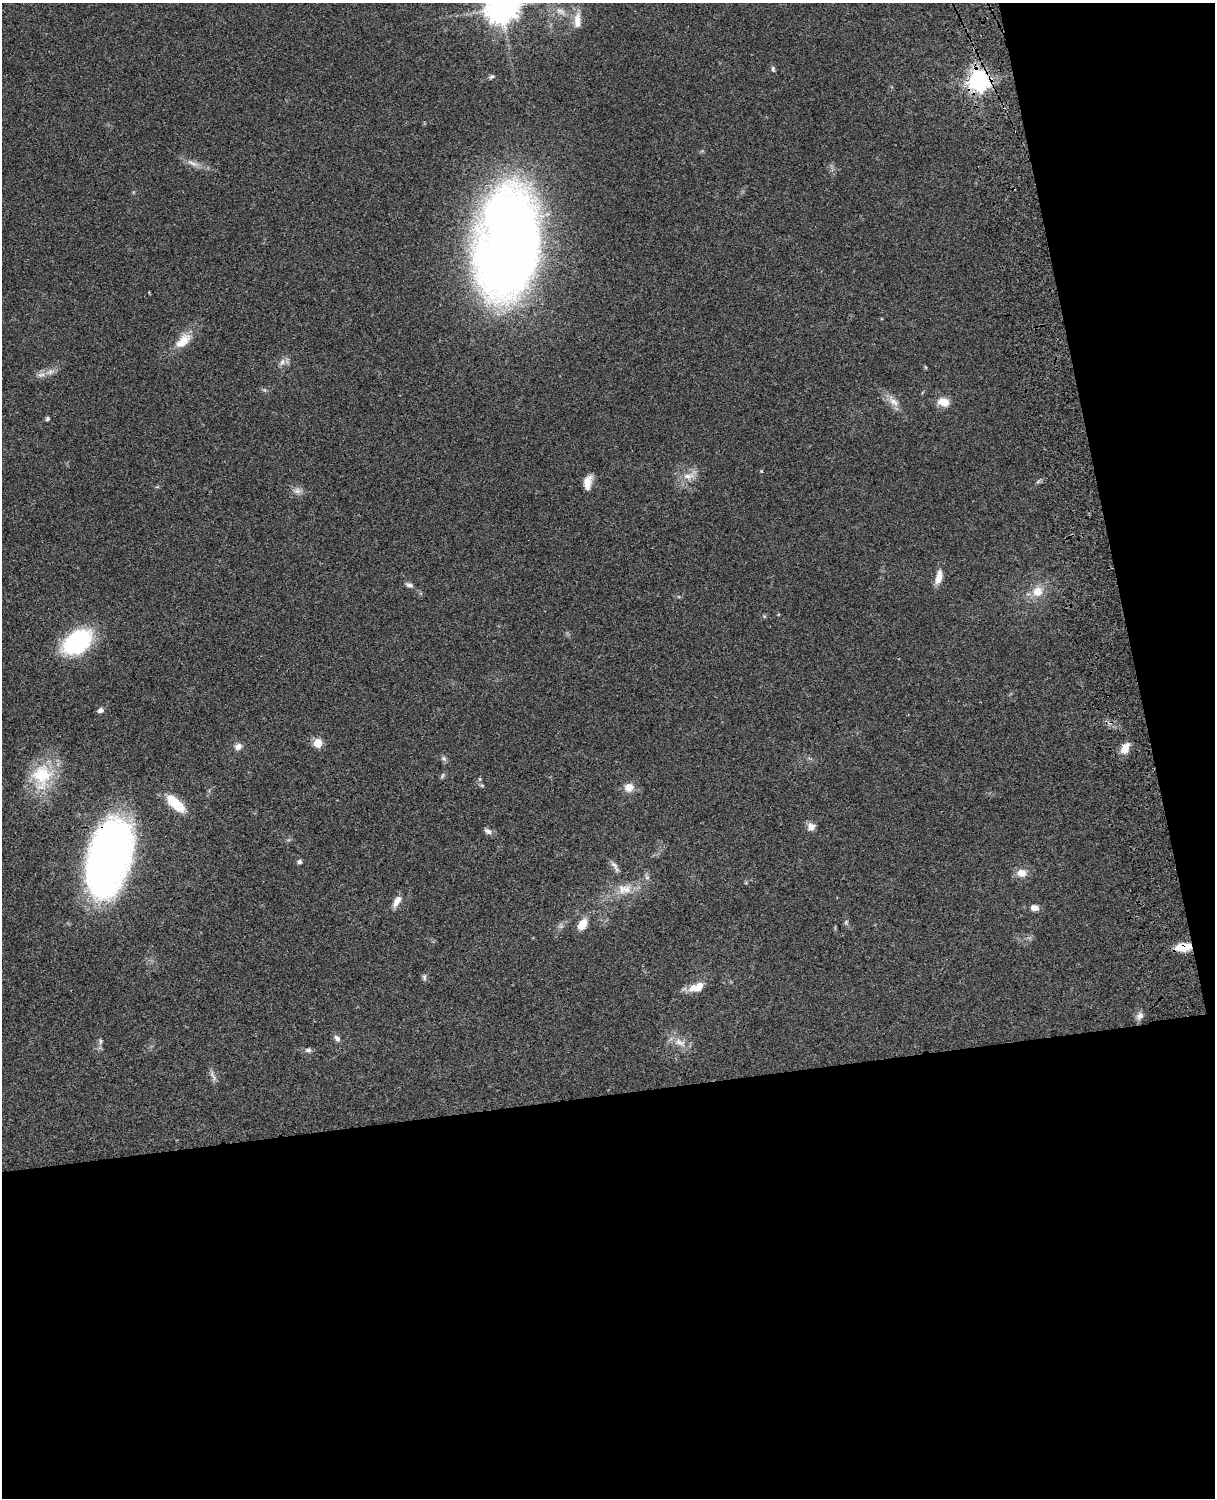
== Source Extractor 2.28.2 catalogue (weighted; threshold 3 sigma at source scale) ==
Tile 12 of 4 x 3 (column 4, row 3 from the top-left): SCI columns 3759-4971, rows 276-1771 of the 5090 x 4927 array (HDU 1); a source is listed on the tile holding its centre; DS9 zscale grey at full resolution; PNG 1217 x 1500 px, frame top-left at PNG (2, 3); no overlay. Shown black and unused: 33% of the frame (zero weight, under 3 of 4 exposures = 6% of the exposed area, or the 3 px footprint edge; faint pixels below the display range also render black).
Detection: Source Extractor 2.28.2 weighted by HDU 2 'WHT'; one run over the whole footprint, this tile lists its part. Background 0.0768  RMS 0.0059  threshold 0.0265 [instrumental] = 3 sigma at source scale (4.5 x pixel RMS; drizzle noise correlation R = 1.50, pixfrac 1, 0.05/0.05 arcsec/px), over >= 5 px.
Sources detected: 54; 2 inside a brighter object's white glare — not listed; the other 52 listed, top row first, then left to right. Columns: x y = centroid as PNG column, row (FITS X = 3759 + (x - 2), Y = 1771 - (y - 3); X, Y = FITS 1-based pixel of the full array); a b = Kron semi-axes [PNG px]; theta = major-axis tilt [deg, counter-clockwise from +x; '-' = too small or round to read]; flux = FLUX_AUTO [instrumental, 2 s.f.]
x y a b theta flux
501 8 10 10 - 780
561 11 14 7 -23 4
577 20 23 9 88 6.3
773 69 9 5 -76 1.1
492 77 8 4 36 1.1
978 80 8 7 - 380
192 163 20 5 -26 3.9
511 240 96 52 83 660
183 341 26 13 44 10
282 362 10 6 63 2.5
41 375 11 6 6 2.8
894 402 15 8 -34 4.7
943 402 14 10 -10 6.8
47 419 5 4 - 1
688 476 17 8 3 5.3
587 483 17 9 82 5.9
297 491 9 8 - 2.7
939 577 19 8 78 5.8
409 585 11 5 -13 1.8
1037 592 16 14 34 8.3
77 642 21 14 35 87
100 710 7 6 - 1.8
318 743 5 5 - 16
238 747 9 7 35 3.1
1125 748 14 9 63 5.5
444 758 8 6 -44 1.4
42 776 37 27 81 30
442 776 9 3 60 1
482 785 6 4 -30 0.79
629 787 10 9 - 5.7
175 803 23 10 -43 16
811 827 9 8 - 3.7
488 831 11 6 -34 2.1
109 858 56 28 76 380
299 862 6 6 - 1.2
614 865 14 6 -51 2.5
1021 873 13 10 -9 5.3
647 878 7 4 0 1.1
624 889 22 13 2 9.7
397 901 14 7 57 4.6
1034 908 10 8 -10 3.2
846 922 7 4 54 0.84
582 924 15 10 57 6.1
1183 947 18 9 6 9.1
424 977 8 5 -90 1.3
697 987 18 9 22 8.8
1140 1016 11 8 55 2.9
337 1038 10 6 -51 2.1
101 1041 8 5 89 1.3
680 1042 17 9 -19 5.6
308 1050 7 6 - 1.7
212 1074 11 4 -62 2
Overlapping masked pixels (flux is a lower limit): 3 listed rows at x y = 978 80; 109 858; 1183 947
Isophote crosses this tile's border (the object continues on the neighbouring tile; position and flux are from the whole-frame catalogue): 1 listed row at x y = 501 8